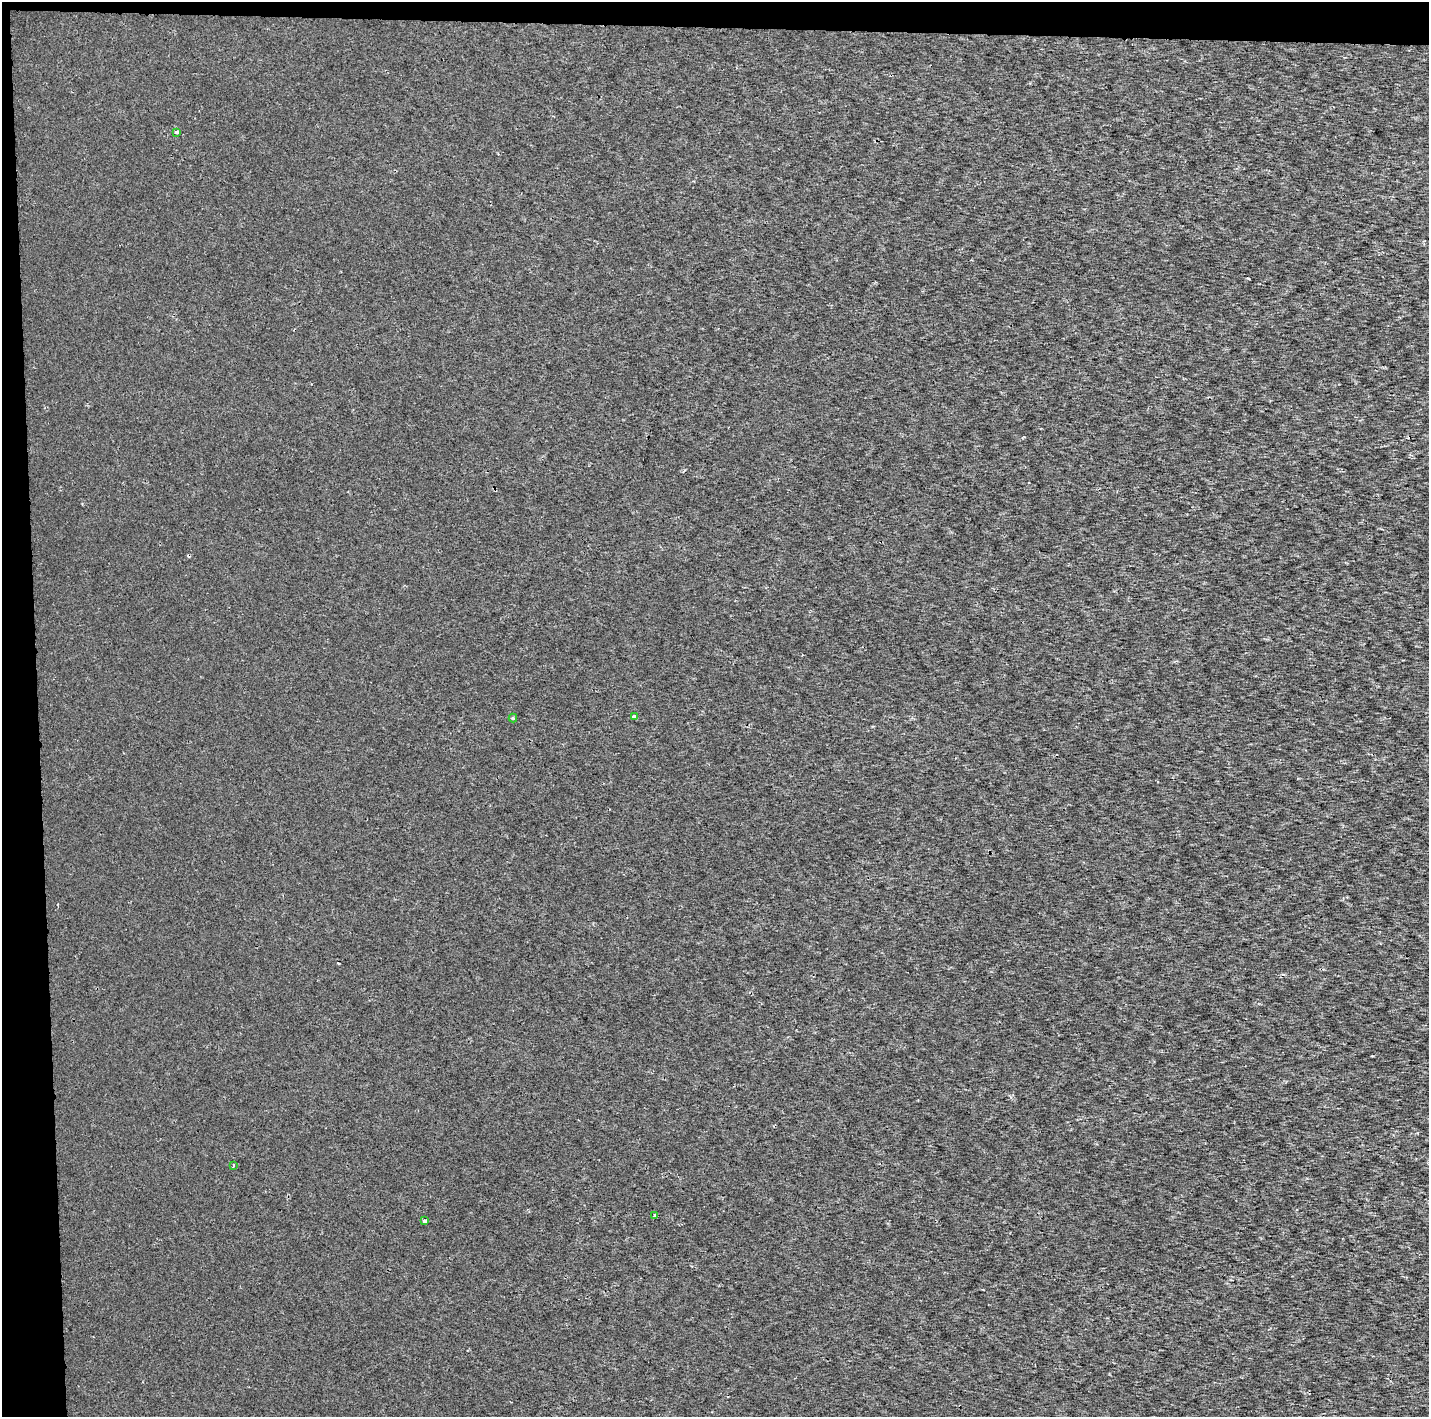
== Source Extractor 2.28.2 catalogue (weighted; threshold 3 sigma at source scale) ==
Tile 1 of 3 x 3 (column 1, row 1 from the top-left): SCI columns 112-1538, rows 2934-4348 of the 7053 x 4355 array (HDU 1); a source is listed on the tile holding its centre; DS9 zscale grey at full resolution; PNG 1431 x 1419 px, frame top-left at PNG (2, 2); each listed source drawn as its Kron ellipse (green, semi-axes under 4 px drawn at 4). Shown black and unused: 4% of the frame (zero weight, under 2 of 3 exposures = <1% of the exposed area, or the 3 px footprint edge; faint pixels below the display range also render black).
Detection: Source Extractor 2.28.2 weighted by HDU 2 'WHT'; one run over the whole footprint, this tile lists its part. Background 3.28e-04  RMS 0.0027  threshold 0.0122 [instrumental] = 3 sigma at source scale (4.5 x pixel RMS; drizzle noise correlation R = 1.50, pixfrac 1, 0.0396/0.0396 arcsec/px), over >= 5 px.
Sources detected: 8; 2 cosmic-ray / hot-pixel residue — neither listed nor drawn; the other 6 listed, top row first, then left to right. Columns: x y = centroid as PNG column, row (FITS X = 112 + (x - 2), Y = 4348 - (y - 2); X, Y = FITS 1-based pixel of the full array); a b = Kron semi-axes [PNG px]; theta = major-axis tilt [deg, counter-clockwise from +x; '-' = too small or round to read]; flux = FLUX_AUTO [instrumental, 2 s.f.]
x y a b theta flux
177 132 4 3 - 1.3
634 716 4 4 - 1.4
513 718 4 4 - 0.28
233 1165 4 2 - 0.27
655 1216 4 3 - 2.4
424 1221 4 3 - 1.2